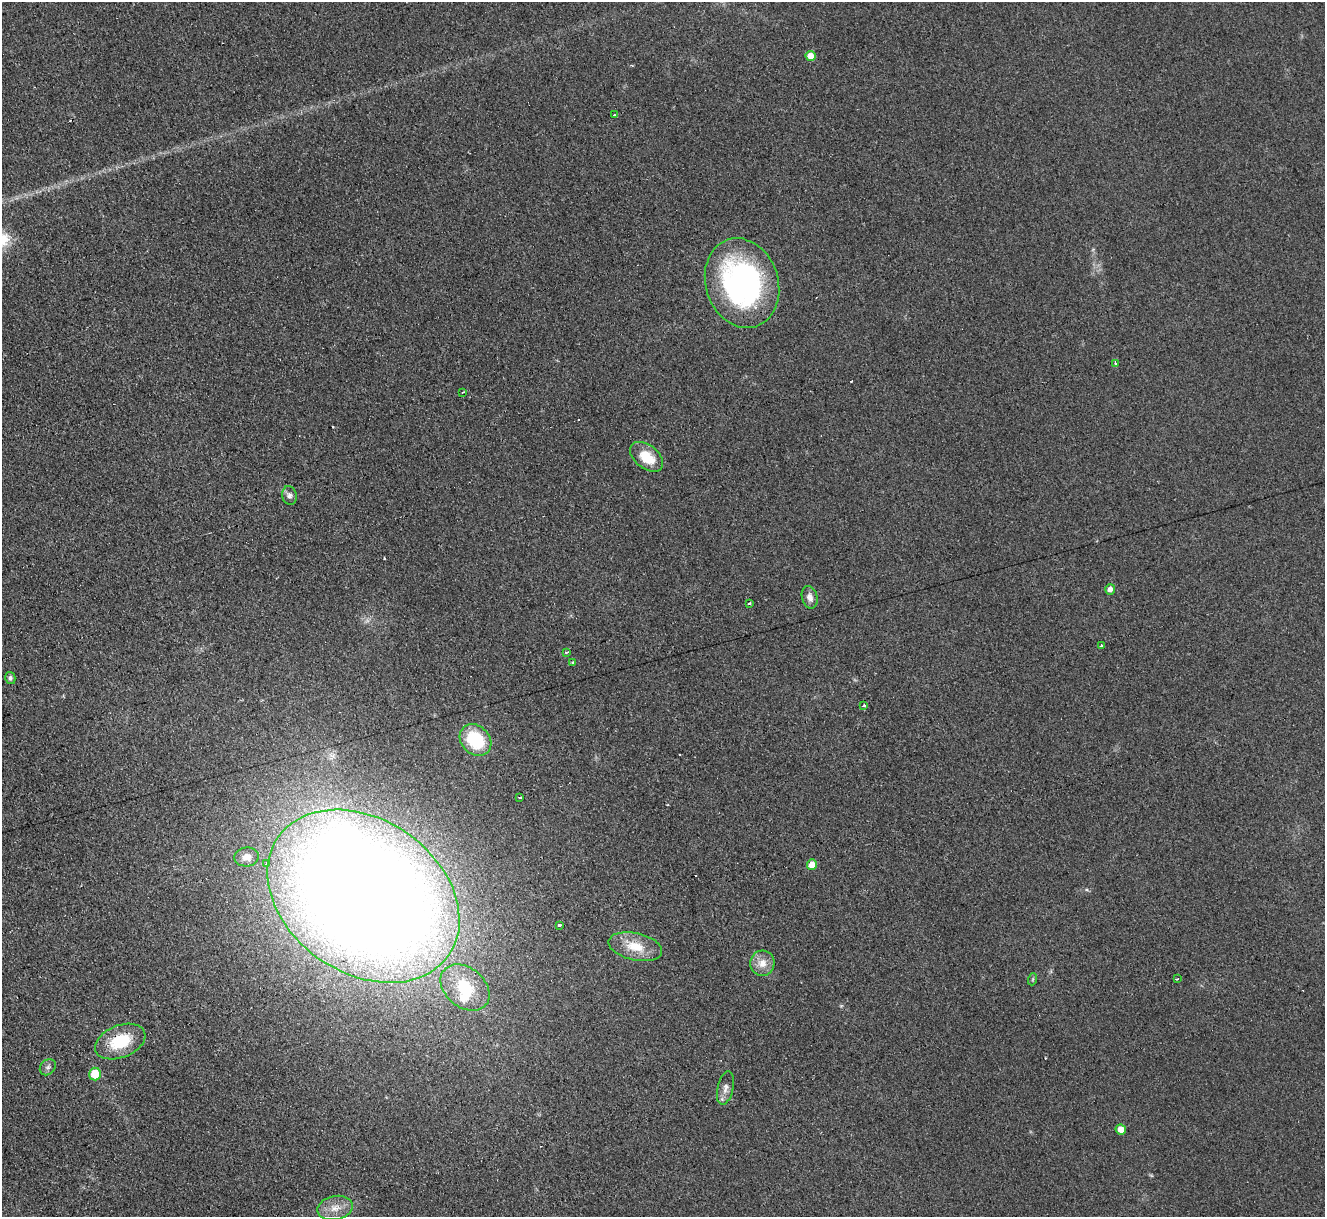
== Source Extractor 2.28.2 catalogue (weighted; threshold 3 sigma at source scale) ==
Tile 7 of 4 x 4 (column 3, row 2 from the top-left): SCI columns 2669-3991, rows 2704-3918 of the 5321 x 5278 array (HDU 1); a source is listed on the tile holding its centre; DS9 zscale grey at full resolution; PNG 1327 x 1219 px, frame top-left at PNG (2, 2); each listed source drawn as its Kron ellipse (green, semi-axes under 4 px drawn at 4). Shown black and unused: <1% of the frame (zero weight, under 2 of 3 exposures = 2% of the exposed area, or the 3 px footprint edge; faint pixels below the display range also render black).
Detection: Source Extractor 2.28.2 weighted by HDU 2 'WHT'; one run over the whole footprint, this tile lists its part. Background 0.133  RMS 0.013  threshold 0.0565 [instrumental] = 3 sigma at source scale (4.5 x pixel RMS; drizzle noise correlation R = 1.50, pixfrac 1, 0.05/0.05 arcsec/px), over >= 5 px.
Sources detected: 42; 1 inside a brighter object's white glare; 7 cosmic-ray / hot-pixel residue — neither listed nor drawn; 1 inside a brighter listed object's ellipse — not listed separately; the other 33 listed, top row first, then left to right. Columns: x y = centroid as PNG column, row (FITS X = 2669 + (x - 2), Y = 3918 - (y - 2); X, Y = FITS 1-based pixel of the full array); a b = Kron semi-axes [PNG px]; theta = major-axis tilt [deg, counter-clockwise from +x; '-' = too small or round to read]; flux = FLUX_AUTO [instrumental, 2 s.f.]
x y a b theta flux
811 56 5 5 - 18
614 115 3 2 - 1.7
742 283 46 36 -72 310
1116 363 3 3 - 4.4
463 392 3 2 - 2.1
647 457 19 11 -38 31
289 495 9 7 -75 5.1
1110 589 5 5 - 6.8
810 597 11 7 -75 8
749 603 3 3 - 2.9
1101 646 3 2 - 2.3
566 652 3 2 - 2.5
572 662 3 3 - 1.4
10 678 6 5 - 3.1
864 706 4 3 - 2.8
475 740 17 14 -45 72
520 797 3 2 - 2.4
247 857 12 9 6 9
266 864 3 3 - 4.3
812 865 5 5 - 17
363 896 104 77 -35 3700
559 926 3 3 - 7.9
635 947 27 13 -13 31
762 963 12 12 - 14
1033 979 6 4 71 1.5
1177 979 3 3 - 3.9
465 988 27 19 -40 60
120 1042 26 16 22 49
48 1067 9 7 47 4
95 1074 6 6 - 27
725 1088 17 8 77 8.4
1121 1129 5 5 - 12
335 1208 18 12 12 16